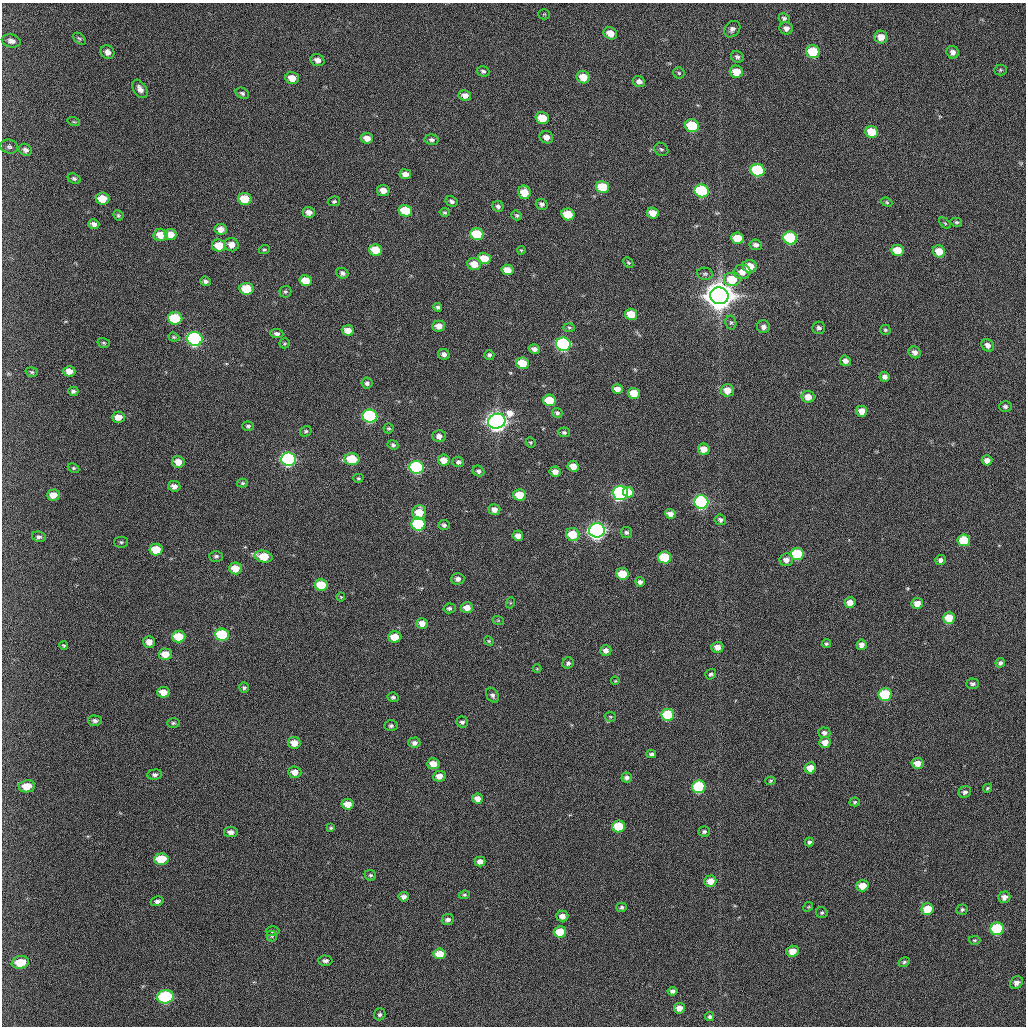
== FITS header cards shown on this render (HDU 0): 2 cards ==
NAXIS1  =                 1024 / length of data axis 1
NAXIS2  =                 1024 / length of data axis 2

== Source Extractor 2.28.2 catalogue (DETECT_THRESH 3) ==
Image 1024 x 1024 px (HDU 0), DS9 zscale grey, 1 PNG px = 1 image px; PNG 1028 x 1028 px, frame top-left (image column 1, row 1024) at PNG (2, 3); each listed source drawn as its Kron ellipse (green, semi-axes under 4 px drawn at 4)
Background 426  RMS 11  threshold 34.3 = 3 sigma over >= 5 px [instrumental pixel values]
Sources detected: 270; all 270 listed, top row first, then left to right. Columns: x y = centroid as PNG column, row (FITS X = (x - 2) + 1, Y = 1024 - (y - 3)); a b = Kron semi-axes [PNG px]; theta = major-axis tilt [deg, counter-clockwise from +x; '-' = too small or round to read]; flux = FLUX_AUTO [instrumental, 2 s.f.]
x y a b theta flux
544 14 5 5 - 8.9e+02
784 18 6 4 -26 1.5e+03
786 28 7 6 - 3.6e+03
732 29 9 7 47 3.2e+03
610 33 7 6 - 8.2e+03
881 37 6 6 - 7.2e+03
79 39 7 5 -39 1.2e+03
11 41 10 6 -14 3.4e+03
107 52 7 6 - 3.9e+03
813 52 7 6 - 2.9e+04
953 52 6 6 - 3.7e+03
737 57 6 5 - 2.2e+03
317 60 7 6 - 4.3e+03
1000 70 6 5 - 1.3e+03
483 71 6 5 - 1.8e+03
736 72 7 6 - 1.2e+04
679 73 6 5 - 1.2e+03
583 77 7 6 - 1.2e+04
292 78 7 5 -18 9.1e+03
639 81 6 5 - 3.1e+03
140 89 10 6 -57 4.3e+03
242 93 7 5 -27 1.7e+03
465 95 6 5 - 4.7e+03
542 118 7 6 - 1.7e+04
74 122 6 4 -18 9.4e+02
692 126 7 6 - 4.3e+04
872 132 6 6 - 1.7e+04
546 137 7 6 - 4.7e+03
367 138 6 5 - 5.7e+03
432 140 7 5 -11 2.1e+03
9 147 9 7 -15 1.9e+03
661 149 7 6 - 1.5e+03
26 150 7 5 -32 2.6e+03
757 170 7 6 - 6.5e+04
405 174 6 5 - 4.8e+03
74 179 7 5 -23 1.6e+03
603 187 6 6 - 2.8e+04
383 190 6 5 - 5.7e+03
702 191 7 6 - 7.9e+04
524 192 7 6 - 1.3e+04
102 198 7 6 - 1.3e+04
245 199 7 6 - 2.2e+04
334 201 6 5 - 1.2e+03
452 201 6 5 - 2.4e+03
887 202 6 4 -24 1.0e+03
542 204 6 5 - 2.3e+03
498 206 6 5 - 2.1e+03
405 211 7 5 -14 2.4e+04
309 212 6 5 - 4.7e+03
445 212 5 4 - 9.9e+02
653 213 6 5 - 8.4e+03
568 214 6 6 - 2.4e+04
118 215 5 5 - 1.3e+03
517 215 5 4 - 1.3e+03
956 222 6 4 -13 1.1e+03
945 223 7 4 -45 1.1e+03
94 224 5 4 - 3.1e+03
221 229 6 5 - 5.9e+03
170 234 6 5 - 7.8e+03
477 234 7 6 - 3.2e+04
161 235 7 6 - 1.1e+04
737 238 6 5 - 1.6e+04
790 238 7 6 - 6.8e+04
219 245 7 6 - 1.4e+04
231 245 7 6 - 6.1e+03
756 245 6 5 - 3.0e+03
264 250 5 4 - 1.1e+03
376 250 6 5 - 1.7e+04
521 250 4 3 - 7.5e+02
897 250 6 6 - 1.5e+04
939 251 6 6 - 1.2e+04
484 258 6 5 - 1.7e+04
628 263 6 4 -48 1.1e+03
474 264 7 6 - 1.1e+04
750 266 7 6 - 1.2e+04
507 270 6 5 - 1.0e+04
742 272 8 7 - 6.7e+03
342 273 6 5 - 2.3e+03
705 274 8 6 -10 1.8e+03
732 279 9 7 0 2.6e+04
205 281 5 4 - 2.3e+03
306 281 6 5 - 1.2e+04
246 289 7 6 - 2.1e+04
285 292 6 6 - 1.3e+03
719 296 9 8 - 1.8e+06
438 307 4 3 - 1.7e+03
631 314 6 5 - 1.4e+04
175 318 7 6 - 4.1e+04
731 323 7 5 -75 1.4e+03
439 326 6 5 - 6.4e+03
569 327 6 4 -2 1.0e+03
763 327 6 6 - 3.4e+03
819 328 6 6 - 2.3e+03
348 330 6 5 - 8.0e+03
885 330 5 5 - 1.3e+03
277 334 6 4 -7 2.3e+03
174 337 6 4 -21 1.1e+03
195 339 8 7 - 2.1e+05
104 343 6 4 -17 1.1e+03
284 343 5 5 - 1.0e+03
563 344 7 6 - 1.7e+05
988 345 7 5 -44 4.0e+03
534 349 6 5 - 3.3e+03
915 352 6 5 - 3.7e+03
444 354 6 5 - 3.1e+03
489 355 5 4 - 2.0e+03
845 361 5 5 - 3.5e+03
523 363 6 6 - 2.3e+04
69 371 6 5 - 6.2e+03
32 372 6 4 -16 1.2e+03
885 377 5 5 - 3.2e+03
367 383 5 5 - 2.3e+03
617 389 5 5 - 4.8e+03
727 390 7 6 - 9.3e+03
73 391 5 4 - 1.8e+03
634 393 6 5 - 1.6e+04
808 397 6 6 - 7.5e+03
549 400 6 6 - 2.2e+04
1005 406 6 5 - 1.8e+03
862 411 5 5 - 6.7e+03
557 413 5 5 - 1.7e+03
370 416 7 6 - 1.3e+05
118 417 6 5 - 7.6e+03
497 421 9 7 18 7.1e+05
248 426 6 4 -4 1.5e+03
389 428 5 5 - 1.3e+03
306 431 6 5 - 1.3e+03
564 432 5 5 - 1.5e+03
439 436 6 6 - 4.3e+03
531 442 5 5 - 9.6e+02
393 445 5 4 - 1.5e+03
704 449 6 5 - 9.1e+03
289 459 7 6 - 2.0e+05
352 459 7 6 - 3.1e+04
444 460 6 5 - 9.2e+03
987 460 5 5 - 4.5e+03
178 462 6 6 - 7.4e+03
458 462 6 5 - 2.4e+03
573 466 6 5 - 7.7e+03
417 467 7 6 - 1.1e+05
73 468 6 4 -27 1.2e+03
478 471 6 5 - 2.0e+03
555 472 5 5 - 5.3e+03
358 478 5 4 - 1.0e+03
242 483 5 4 - 1.2e+03
174 486 6 5 - 4.0e+03
628 492 5 5 - 1.3e+04
620 493 7 7 - 1.8e+05
53 495 6 5 - 7.8e+03
520 495 6 6 - 1.6e+04
701 502 7 6 - 1.9e+05
494 509 6 5 - 4.9e+03
419 513 7 7 - 1.4e+04
670 514 5 5 - 4.7e+03
720 520 6 5 - 1.9e+03
418 524 7 6 - 7.8e+04
444 525 5 5 - 1.9e+03
597 530 8 7 - 4.1e+05
626 532 5 5 - 1.7e+03
573 535 7 6 - 1.9e+04
518 536 5 5 - 5.1e+03
39 537 7 5 -11 1.9e+03
964 540 6 6 - 2.7e+04
121 542 6 5 - 1.3e+03
156 550 6 6 - 2.0e+04
797 554 6 6 - 4.7e+04
216 556 7 5 -1 1.6e+03
264 557 9 5 -12 2.5e+04
664 557 6 6 - 3.9e+04
786 560 7 6 - 4.7e+03
940 560 5 5 - 2.6e+03
235 568 6 6 - 1.3e+04
622 574 6 6 - 2.3e+04
458 579 6 5 - 3.1e+03
640 582 5 4 - 2.4e+03
321 585 6 6 - 2.4e+04
341 597 4 4 - 7.2e+02
850 602 5 5 - 6.6e+03
510 603 5 3 - 8.5e+02
917 603 6 5 - 7.2e+03
449 608 6 5 - 1.8e+03
467 608 6 5 - 7.0e+03
949 618 6 5 - 1.6e+04
498 620 6 3 -18 8.6e+02
422 623 6 5 - 6.5e+03
222 635 7 6 - 5.4e+04
179 637 6 6 - 2.3e+04
395 637 6 5 - 1.4e+04
489 641 5 4 - 8.7e+02
149 642 6 6 - 4.9e+03
826 644 5 4 - 1.2e+03
861 645 5 5 - 4.6e+03
64 646 4 4 - 9.1e+02
717 647 6 5 - 5.7e+03
606 651 6 5 - 3.4e+03
165 654 6 6 - 1.1e+04
568 663 6 5 - 2.2e+03
1000 663 5 4 - 2.2e+03
537 669 4 3 - 5.8e+02
711 674 6 5 - 1.6e+03
615 681 4 3 - 6.8e+02
973 684 6 5 - 2.1e+03
244 688 5 5 - 1.7e+03
163 692 6 5 - 8.1e+03
492 695 8 6 -57 2.3e+03
885 695 6 6 - 6.0e+04
393 697 5 5 - 1.7e+03
668 715 6 6 - 4.3e+04
610 717 5 5 - 1.1e+03
95 721 7 5 -2 2.4e+03
462 722 6 5 - 2.1e+03
173 723 6 4 -1 1.3e+03
391 726 6 5 - 1.9e+03
824 733 6 5 - 2.5e+03
825 742 6 5 - 7.5e+03
294 743 6 5 - 8.9e+03
414 743 6 5 - 2.9e+03
651 754 5 4 - 1.7e+03
917 763 6 5 - 8.3e+03
433 764 6 5 - 9.4e+03
810 768 6 5 - 1.1e+04
295 772 6 5 - 6.4e+03
155 775 7 5 6 2.1e+03
439 776 6 5 - 5.8e+03
627 777 5 5 - 2.7e+03
771 781 5 4 - 9.4e+02
27 786 8 6 10 1.3e+04
699 787 7 6 - 6.8e+04
987 788 5 4 - 1.0e+03
965 792 6 5 - 2.5e+03
478 799 5 5 - 5.7e+03
855 802 5 4 - 1.2e+03
348 804 6 5 - 9.2e+03
618 826 6 6 - 2.7e+04
331 828 3 3 - 9.0e+02
704 831 6 5 - 1.7e+03
231 832 7 5 -7 3.6e+03
809 842 4 4 - 1.6e+03
161 859 7 5 4 2.2e+04
480 862 5 5 - 4.4e+03
370 875 6 5 - 1.4e+03
710 881 6 5 - 9.7e+03
862 886 6 5 - 1.1e+04
464 895 5 4 - 1.1e+03
404 897 5 5 - 3.1e+03
1004 897 6 5 - 4.2e+03
157 901 6 5 - 2.4e+03
621 907 5 4 - 1.4e+03
808 907 5 4 - 8.2e+02
927 909 6 6 - 2.0e+04
962 910 5 5 - 1.5e+03
822 913 6 5 - 1.4e+03
562 916 6 5 - 4.4e+03
448 919 6 5 - 2.9e+03
997 929 7 6 - 7.3e+04
272 931 7 5 2 1.3e+03
560 932 6 5 - 2.1e+04
272 936 5 5 - 1.2e+03
974 940 6 4 1 1.0e+03
793 951 6 5 - 9.6e+03
440 954 6 5 - 1.4e+04
325 961 7 5 -4 2.5e+03
20 962 9 6 11 1.8e+04
904 962 6 4 32 1.3e+03
1016 983 7 5 41 4.1e+03
673 991 5 4 - 2.4e+03
165 997 8 6 8 1.3e+05
679 1008 5 5 - 6.2e+03
380 1014 6 5 - 1.9e+03
710 1017 5 4 - 1.4e+03